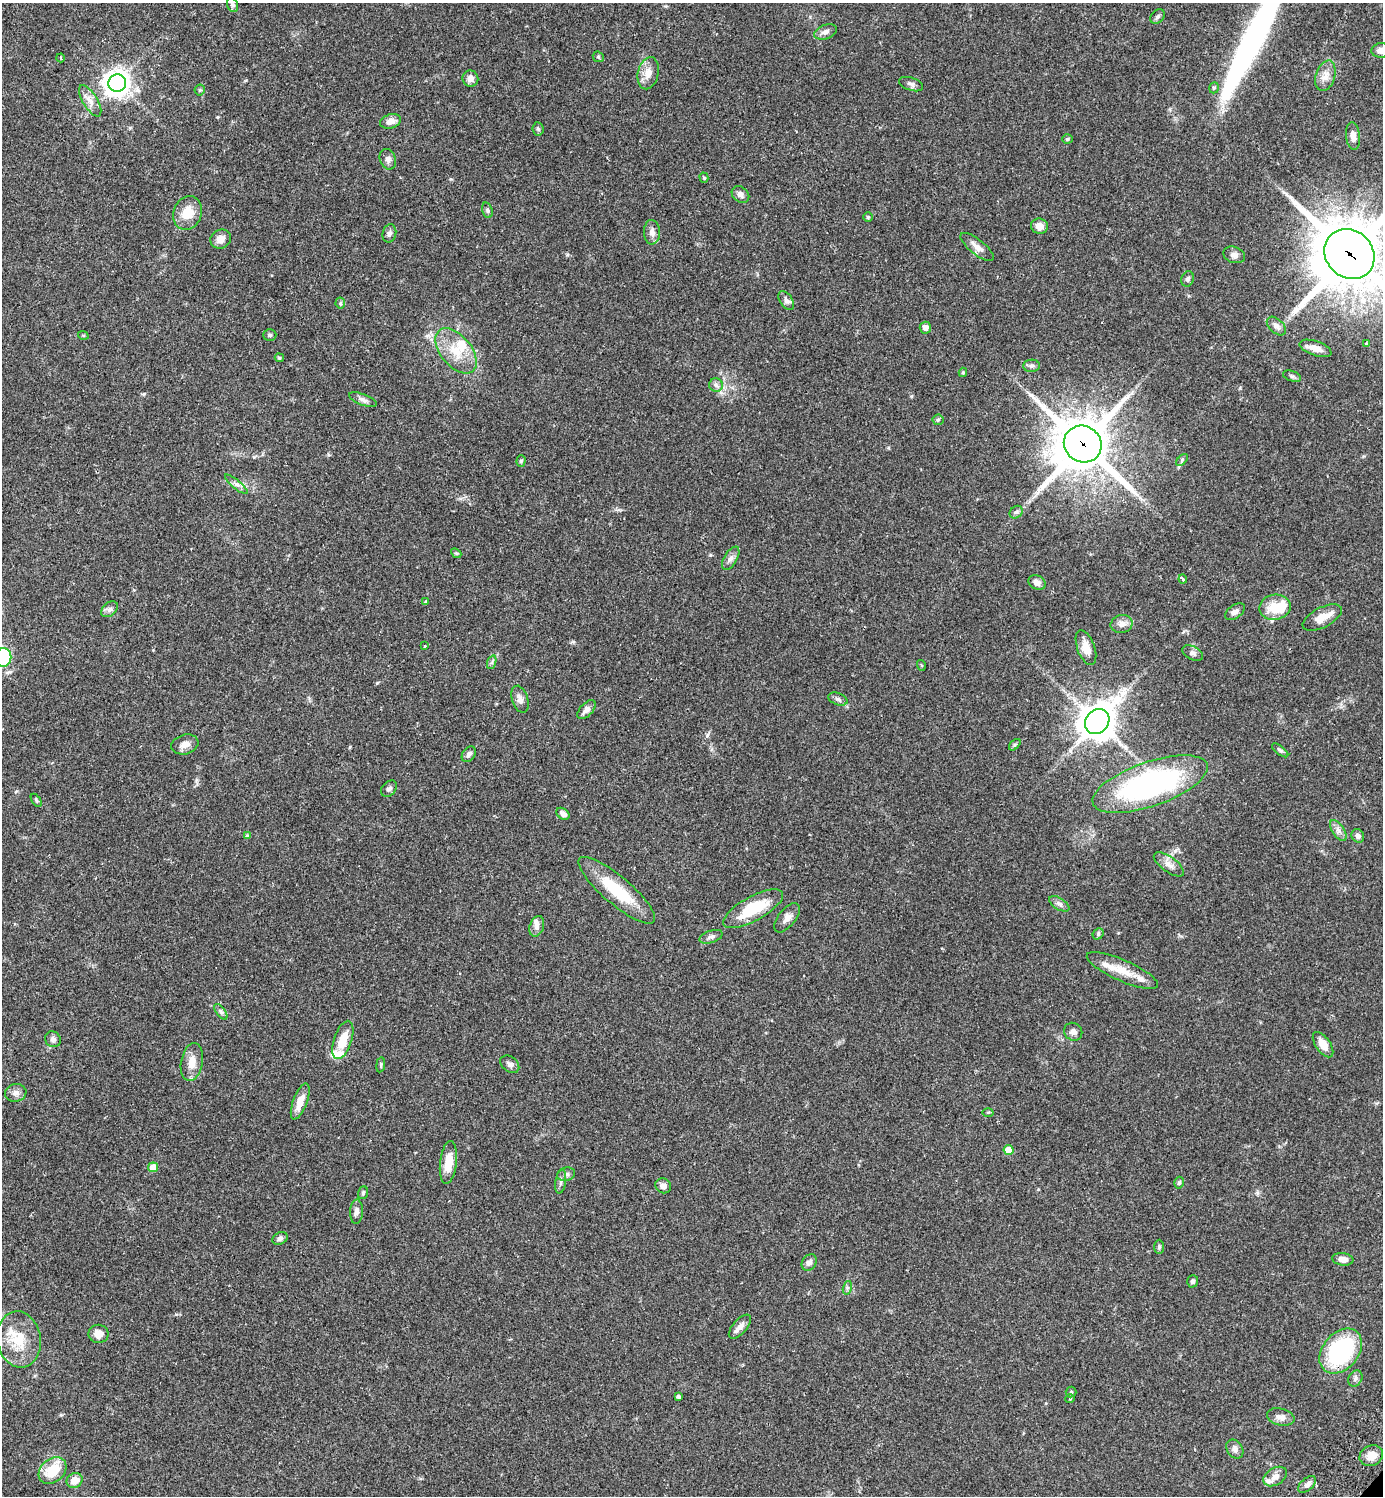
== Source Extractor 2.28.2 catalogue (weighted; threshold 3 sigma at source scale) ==
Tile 11 of 4 x 4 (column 3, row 3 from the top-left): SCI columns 3105-4485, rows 1537-3030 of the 6070 x 6063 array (HDU 1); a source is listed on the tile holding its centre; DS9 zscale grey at full resolution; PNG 1385 x 1498 px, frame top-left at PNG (2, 3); each listed source drawn as its Kron ellipse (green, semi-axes under 4 px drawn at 4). Shown black and unused: <1% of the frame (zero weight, under 2 of 3 exposures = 3% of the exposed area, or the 3 px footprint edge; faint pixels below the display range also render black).
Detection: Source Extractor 2.28.2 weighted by HDU 2 'WHT'; one run over the whole footprint, this tile lists its part. Background 0.074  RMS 0.0053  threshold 0.0237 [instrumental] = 3 sigma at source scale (4.5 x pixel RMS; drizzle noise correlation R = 1.50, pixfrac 1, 0.05/0.05 arcsec/px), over >= 5 px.
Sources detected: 145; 1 long thin detection or spike segment (spike, bleed or trail) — neither listed nor drawn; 10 inside a brighter listed object's ellipse — not listed separately; the other 134 listed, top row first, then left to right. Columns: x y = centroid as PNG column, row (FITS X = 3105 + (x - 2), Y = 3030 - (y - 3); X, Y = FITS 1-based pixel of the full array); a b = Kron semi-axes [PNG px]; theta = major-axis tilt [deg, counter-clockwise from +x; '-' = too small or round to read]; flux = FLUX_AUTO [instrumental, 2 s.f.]
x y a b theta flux
233 5 7 5 -72 1.1
1157 17 8 6 45 1.3
825 32 12 7 22 2.4
1381 50 9 7 4 3.3
598 57 6 5 - 0.69
61 58 4 3 - 0.63
648 73 16 10 77 5.4
1325 76 16 9 73 4.5
470 78 8 8 - 3
117 83 9 8 - 490
911 84 12 6 -19 1.8
1214 88 6 4 70 0.96
200 90 5 5 - 0.67
90 101 18 7 -58 4.1
391 121 11 7 16 3.3
538 129 6 5 - 0.99
1353 136 14 7 -84 3.4
1067 139 5 4 - 0.72
388 159 10 8 -70 2.2
704 178 5 4 - 0.74
740 194 10 7 -41 2.3
487 210 8 5 -73 0.99
187 213 17 14 69 9.8
868 217 5 5 - 0.67
1039 226 8 7 - 3.8
652 232 12 8 -87 2.8
389 233 9 6 77 1.7
221 239 10 9 - 3.8
977 247 20 7 -39 3.7
1349 254 26 23 -44 3700
1234 255 11 8 -19 2.3
1188 279 8 6 73 1.4
786 300 10 6 -56 1.8
340 303 5 5 - 0.73
1276 326 11 7 -43 2.3
925 328 6 6 - 2.4
83 335 5 3 - 0.51
270 335 6 5 - 1.2
1366 344 4 3 - 0.55
1315 348 17 7 -18 4.7
456 351 26 15 -51 13
279 358 5 4 - 0.65
1031 366 8 6 2 1.4
963 372 4 3 - 0.74
1292 376 9 5 -18 1.2
716 385 7 6 - 1.6
363 400 14 5 -21 2
938 420 5 5 - 0.74
1083 444 19 18 - 2700
1182 460 7 4 47 0.92
521 461 6 4 87 0.93
236 484 14 4 -40 1.9
1016 512 7 5 41 1.2
456 553 6 4 -42 0.66
731 558 13 6 59 2.3
1183 579 4 3 - 1.8
1037 582 9 7 -28 2.9
425 602 3 2 - 0.4
1275 607 16 12 11 11
109 609 9 6 41 1.8
1235 612 11 6 34 2.3
1322 618 21 10 27 6.7
1122 624 11 9 12 3.3
424 646 3 3 - 0.8
1086 648 18 9 -71 6
1193 653 11 6 -28 1.8
3 658 9 8 - 30
492 662 7 4 72 0.98
921 665 5 3 - 0.49
520 699 14 8 -72 2.7
838 699 10 6 -20 1.4
586 710 11 6 47 2.6
1097 722 13 11 49 1000
185 744 14 9 16 3.5
1015 745 7 4 46 0.75
1280 750 10 4 -39 1.1
469 754 8 6 50 2
1150 784 60 22 19 120
389 789 9 6 47 1.6
36 800 7 3 -54 0.7
563 814 7 5 -36 2.2
1338 830 12 6 -57 2.4
248 836 4 4 - 1.1
1358 836 7 6 - 1.9
1169 864 18 7 -36 3.5
617 890 49 14 -40 24
1059 904 11 5 -32 1.7
753 909 33 12 28 21
787 918 17 8 51 3.5
537 926 10 7 71 2.4
1098 934 6 5 - 0.75
711 937 12 6 18 1.9
1122 970 38 10 -24 10
221 1012 9 4 -54 1.2
1073 1032 9 8 - 2.3
53 1039 8 7 - 1.7
343 1040 20 9 72 10
1323 1045 14 7 -55 5.3
192 1062 19 11 80 6.4
510 1064 10 7 -37 2
381 1065 7 4 83 0.76
16 1093 11 9 10 2.6
300 1101 19 7 70 5.3
988 1112 5 3 - 0.52
1008 1150 5 5 - 8.5
448 1162 21 8 84 8.6
153 1167 5 5 - 7.9
566 1174 9 6 17 1.7
561 1182 12 5 80 1.7
1179 1183 6 4 74 0.76
663 1186 8 7 - 2.4
363 1193 6 5 - 0.87
356 1212 12 6 86 2.4
280 1238 8 6 29 1.7
1159 1247 7 5 90 0.94
1343 1259 11 6 -7 3.6
809 1262 9 7 53 2
1193 1281 6 5 - 1.2
847 1288 7 4 72 0.99
740 1327 15 7 49 3.3
98 1334 10 9 - 4.4
19 1339 28 22 -81 16
1341 1351 25 18 50 53
1355 1379 8 6 61 1.6
1071 1392 5 5 - 0.85
679 1397 4 3 - 1.6
1070 1399 4 4 - 0.59
1281 1417 14 8 -15 3.1
1235 1449 10 7 -56 2.1
1371 1456 12 10 25 5.5
52 1470 15 11 40 14
1275 1477 13 8 31 3.3
75 1480 8 7 - 5.4
1307 1484 10 6 41 1.9
Overlapping masked pixels (flux is a lower limit): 2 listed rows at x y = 1349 254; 1083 444
Isophote crosses this tile's border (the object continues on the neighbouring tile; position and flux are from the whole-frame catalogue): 3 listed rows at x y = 1381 50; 1349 254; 3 658
Unlisted compact peaks at least as high as the median listed source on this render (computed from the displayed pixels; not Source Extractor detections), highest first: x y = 377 683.